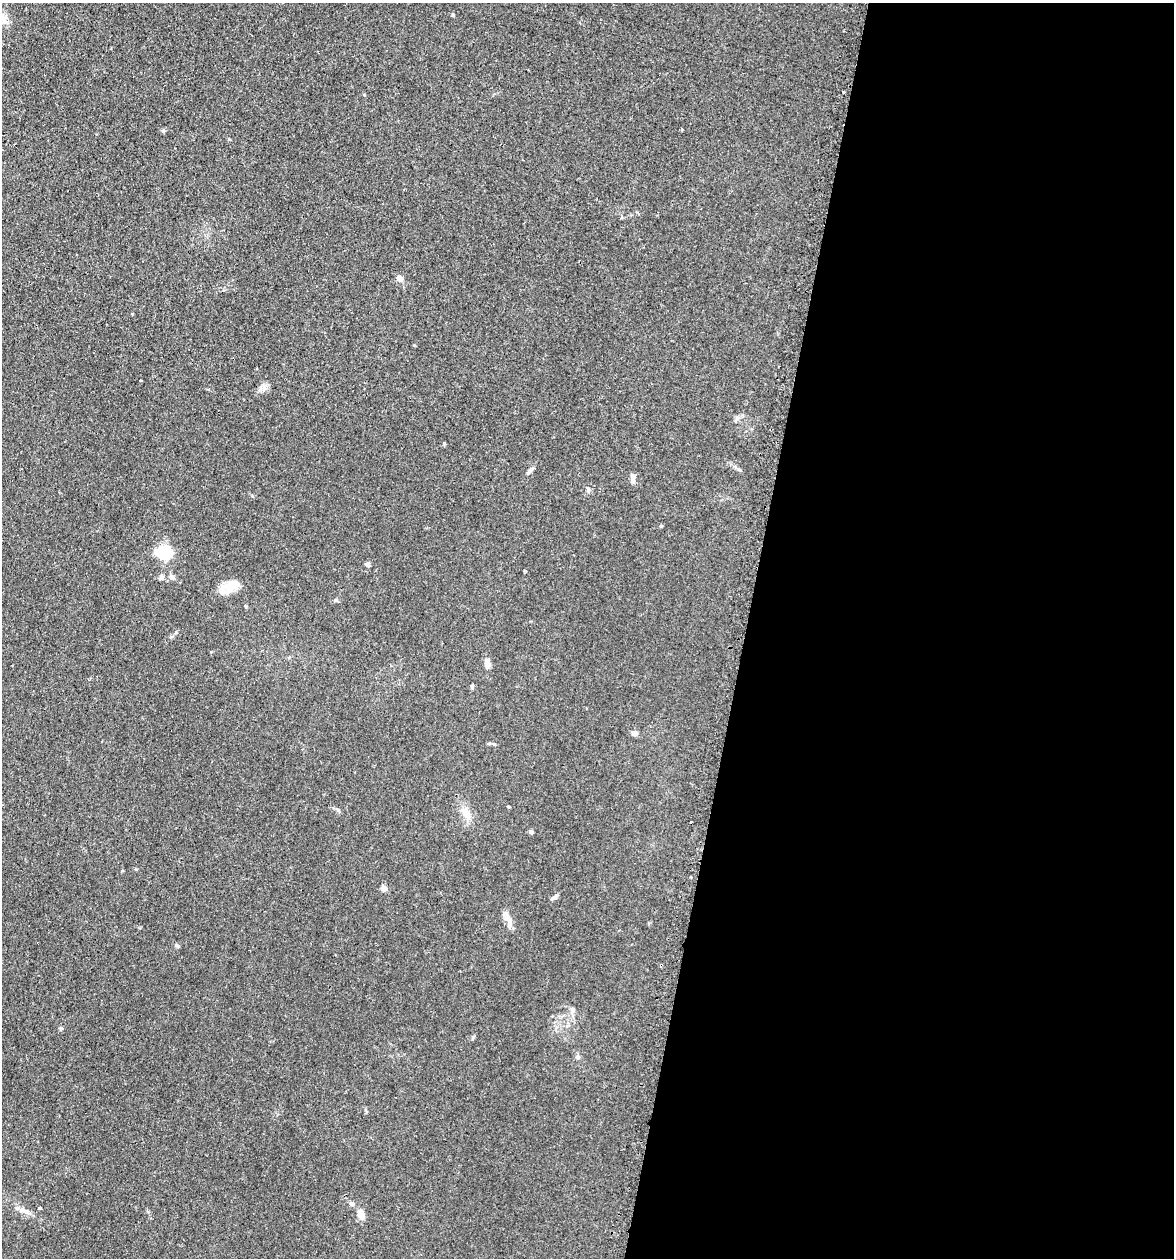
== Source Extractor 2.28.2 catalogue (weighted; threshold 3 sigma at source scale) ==
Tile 12 of 4 x 4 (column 4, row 3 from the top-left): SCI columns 3782-4953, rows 1280-2535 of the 5097 x 5069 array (HDU 1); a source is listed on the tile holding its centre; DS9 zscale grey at full resolution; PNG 1176 x 1260 px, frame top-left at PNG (2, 3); no overlay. Shown black and unused: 37% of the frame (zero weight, under 2 of 3 exposures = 3% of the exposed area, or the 3 px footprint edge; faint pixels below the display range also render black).
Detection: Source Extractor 2.28.2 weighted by HDU 2 'WHT'; one run over the whole footprint, this tile lists its part. Background 0.0402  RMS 0.0056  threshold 0.025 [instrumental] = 3 sigma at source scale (4.5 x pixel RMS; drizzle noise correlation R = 1.50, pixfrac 1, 0.05/0.05 arcsec/px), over >= 5 px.
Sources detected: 34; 1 cosmic-ray / hot-pixel residue — not listed; the other 33 listed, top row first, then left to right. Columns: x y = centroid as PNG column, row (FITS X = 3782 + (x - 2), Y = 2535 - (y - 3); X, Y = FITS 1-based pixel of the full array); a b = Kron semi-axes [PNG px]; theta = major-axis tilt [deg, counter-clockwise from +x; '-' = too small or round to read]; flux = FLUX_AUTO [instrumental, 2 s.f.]
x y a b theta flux
843 92 3 2 - 0.87
163 131 5 4 - 1.2
399 278 8 6 -59 2.8
132 314 3 2 - 0.84
738 417 7 4 18 1.2
444 444 4 4 - 0.57
530 471 13 4 49 1.5
633 479 12 5 -87 2.1
588 489 8 5 -65 1.1
164 552 16 12 -11 17
367 565 4 4 - 3.2
161 577 7 6 - 1.4
172 577 8 6 -60 1.6
235 584 19 11 -9 6.8
222 591 21 12 73 5.6
487 664 11 7 -78 3
472 686 6 4 78 0.8
634 733 4 4 - 4.8
489 743 6 4 1 0.72
508 807 3 3 - 1.9
338 810 6 3 -71 0.67
466 813 12 10 -31 4.4
531 832 5 5 - 1
384 888 8 7 - 1.8
555 897 11 4 38 1.3
506 917 21 7 -55 4.4
177 946 7 4 -44 0.79
661 965 3 3 - 1.2
578 1057 6 6 - 1.4
352 1204 7 5 -16 1.2
39 1208 3 3 - 0.67
23 1210 14 7 -28 3.3
361 1214 10 6 -71 5.4
Overlapping masked pixels (flux is a lower limit): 1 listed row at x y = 661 965
Unlisted compact peaks at least as high as the median listed source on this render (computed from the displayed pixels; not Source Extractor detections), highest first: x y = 453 15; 738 469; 525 571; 136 869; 661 526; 61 1028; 335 600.